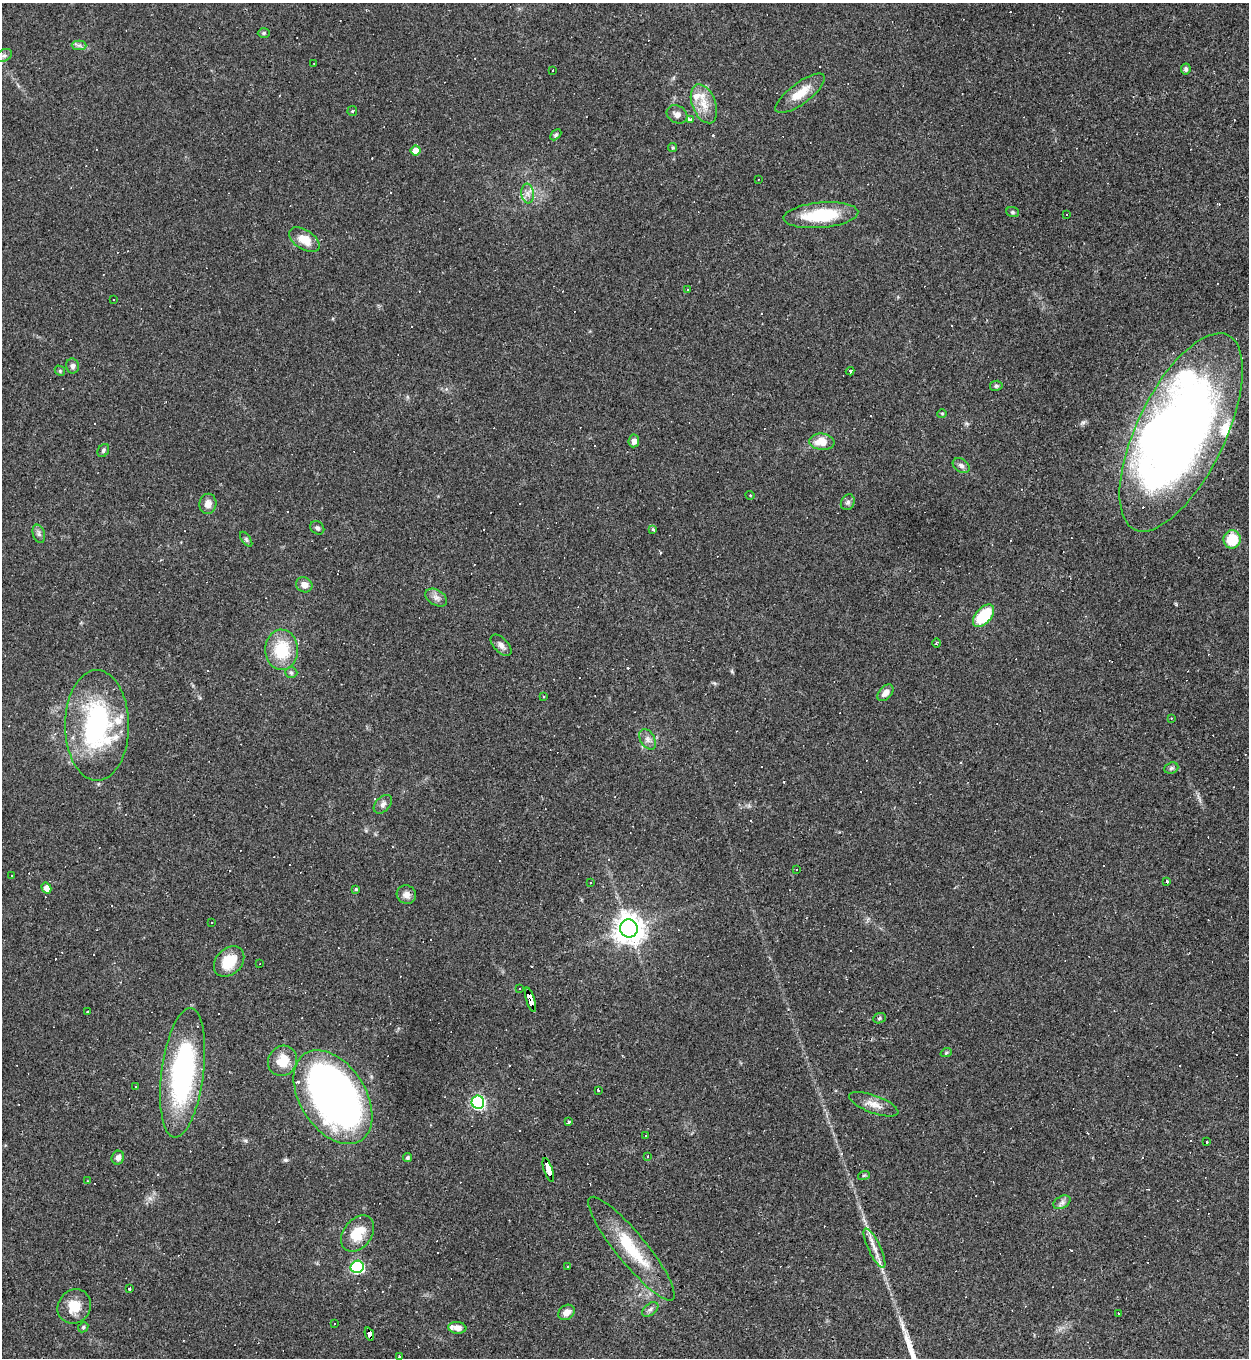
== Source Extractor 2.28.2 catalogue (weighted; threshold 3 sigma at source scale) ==
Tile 6 of 4 x 4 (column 2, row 2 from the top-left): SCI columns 1394-2640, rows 2711-4066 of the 5407 x 5421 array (HDU 1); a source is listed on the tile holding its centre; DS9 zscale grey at full resolution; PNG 1251 x 1360 px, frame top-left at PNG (2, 3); each listed source drawn as its Kron ellipse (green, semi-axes under 4 px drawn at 4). Shown black and unused: <1% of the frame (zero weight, under 3 of 4 exposures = <1% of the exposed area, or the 3 px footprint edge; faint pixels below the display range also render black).
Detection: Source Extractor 2.28.2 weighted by HDU 2 'WHT'; one run over the whole footprint, this tile lists its part. Background 0.0443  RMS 0.0046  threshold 0.0209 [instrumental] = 3 sigma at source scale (4.5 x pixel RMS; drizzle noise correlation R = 1.50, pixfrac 1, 0.05/0.05 arcsec/px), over >= 5 px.
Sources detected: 168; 1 inside a brighter object's white glare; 59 cosmic-ray / hot-pixel residue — neither listed nor drawn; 6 inside a brighter listed object's ellipse — not listed separately; the other 102 listed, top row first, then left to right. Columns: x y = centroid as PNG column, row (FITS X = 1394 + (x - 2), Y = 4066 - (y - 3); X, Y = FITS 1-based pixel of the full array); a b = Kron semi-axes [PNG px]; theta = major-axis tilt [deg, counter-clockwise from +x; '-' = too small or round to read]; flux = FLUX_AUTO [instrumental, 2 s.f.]
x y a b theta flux
264 33 6 5 - 0.76
79 45 7 5 -1 1.3
4 55 8 6 27 1.3
314 63 3 2 - 0.29
1186 69 6 5 - 1.1
553 70 3 3 - 1.6
800 93 30 10 37 9
704 104 20 11 -69 7.2
352 111 5 4 - 0.53
677 114 11 8 -28 2.3
690 119 3 3 - 4.6
556 135 6 4 44 0.8
673 148 4 4 - 0.72
416 150 5 5 - 5
758 180 3 2 - 0.38
528 194 10 6 -84 2.3
1013 212 6 5 - 0.77
821 215 37 12 5 24
1067 215 2 2 - 0.37
304 240 17 9 -33 7.2
687 290 3 2 - 0.53
114 300 3 2 - 0.46
73 366 7 6 - 1.6
60 371 6 4 -48 0.64
850 371 4 3 - 2
996 386 6 5 - 0.99
942 414 5 4 - 0.56
1181 432 108 44 64 450
634 441 6 5 - 2.3
822 442 12 8 -5 6.6
103 450 7 5 56 1
961 466 9 6 -33 1.7
750 495 5 3 - 0.36
848 502 8 6 63 1.4
208 504 10 8 79 3.2
317 528 7 6 - 1.2
653 530 3 3 - 3.9
39 534 9 6 -73 1.4
246 539 8 4 -55 0.84
1232 539 9 8 - 14
304 585 8 7 - 3.2
436 598 12 7 -30 2.4
984 616 13 7 48 22
936 643 4 3 - 0.58
501 645 13 7 -46 2.4
282 650 20 16 -89 19
291 673 6 5 - 1.1
885 693 9 6 47 3
544 697 3 2 - 0.37
1171 718 3 2 - 0.33
97 725 55 32 -90 74
648 739 11 7 -60 2.2
1171 768 7 5 22 0.95
383 804 11 7 46 1.9
797 870 3 2 - 0.59
12 875 3 2 - 0.49
1167 881 3 3 - 0.52
591 883 3 2 - 0.37
46 888 5 4 - 4.3
356 889 4 4 - 0.52
406 895 10 9 - 2.7
212 922 3 2 - 0.34
629 928 9 9 - 650
229 962 17 13 45 12
260 964 3 2 - 0.68
519 988 2 2 - 0.47
530 1000 12 4 -73 130
87 1011 3 2 - 0.75
879 1018 6 5 - 0.78
946 1053 6 3 19 0.55
283 1061 15 14 - 9.5
183 1073 65 21 83 88
135 1086 3 2 - 0.57
598 1090 3 2 - 0.56
333 1097 52 32 -57 300
478 1102 6 6 - 89
874 1104 26 9 -20 5
569 1122 4 3 - 2
645 1135 3 2 - 0.34
1207 1142 3 2 - 0.64
648 1156 2 2 - 0.44
118 1158 7 6 - 2
408 1158 4 4 - 0.99
548 1170 12 3 -71 180
864 1175 6 4 18 0.64
87 1181 2 2 - 0.28
1062 1202 9 6 30 1.6
358 1234 20 14 53 12
874 1248 22 6 -65 4.4
631 1249 65 15 -51 24
357 1267 6 6 - 64
567 1267 3 2 - 0.35
129 1288 3 3 - 20
74 1306 18 16 50 8.6
650 1309 9 5 38 1.5
566 1312 9 7 36 3.5
1119 1313 3 2 - 0.46
335 1323 2 2 - 0.4
83 1327 5 4 - 0.64
457 1328 9 6 -7 2.7
369 1334 6 4 -69 57
400 1357 3 3 - 0.85
Overlapping masked pixels (flux is a lower limit): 4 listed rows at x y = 1181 432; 530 1000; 548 1170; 369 1334